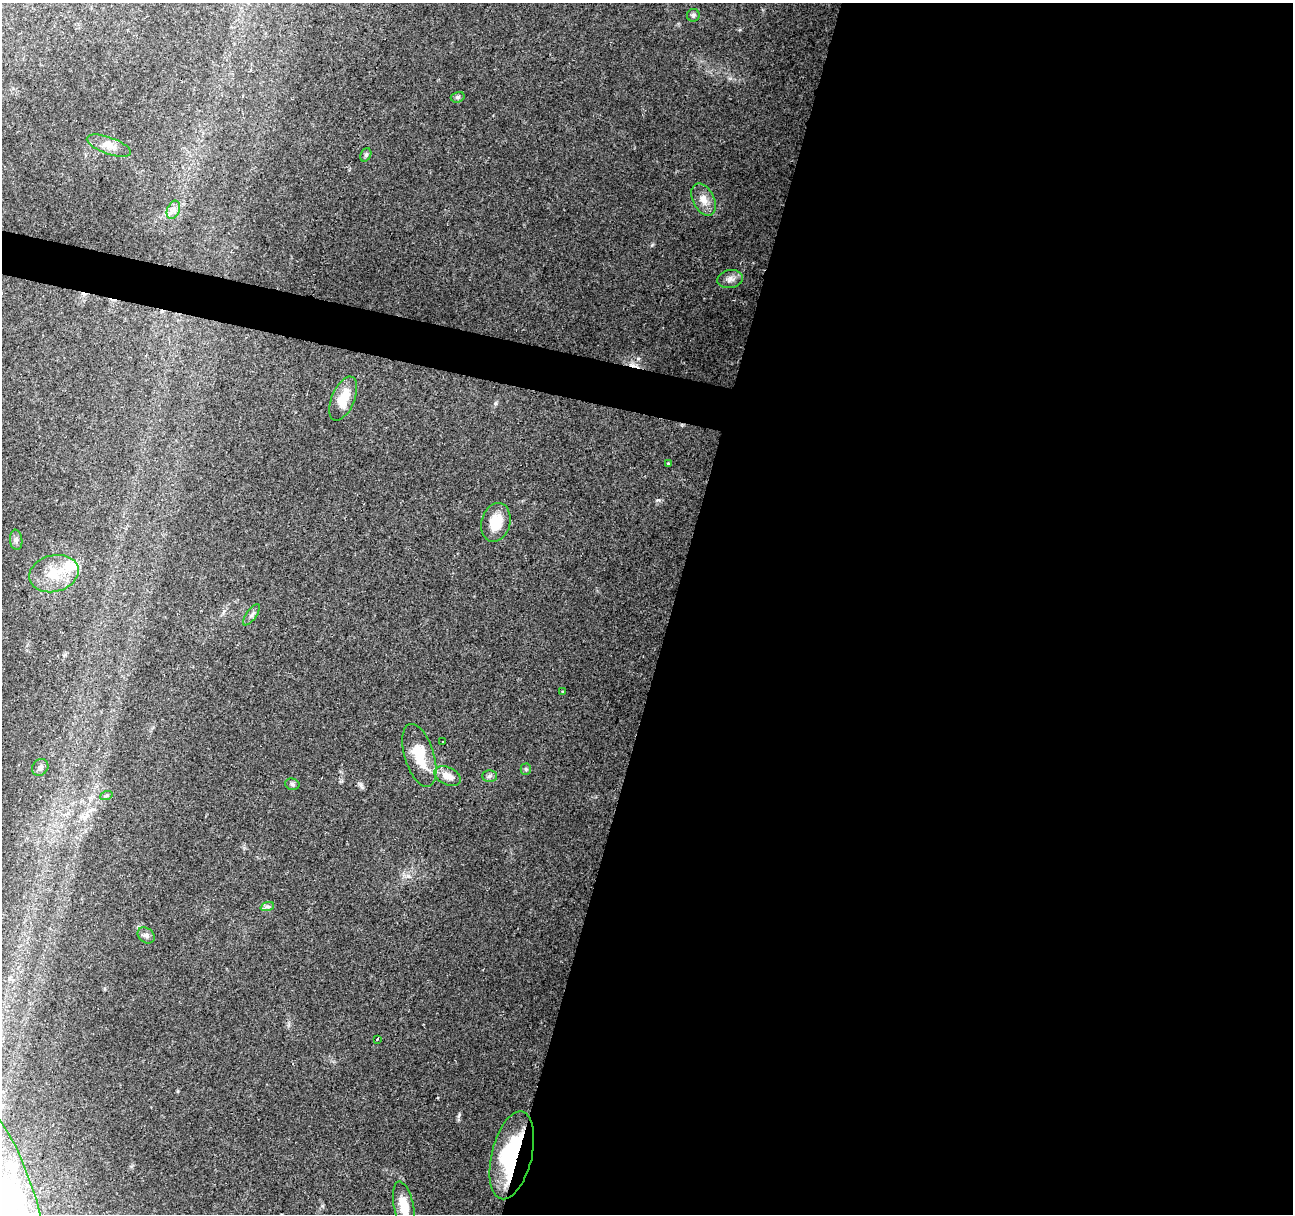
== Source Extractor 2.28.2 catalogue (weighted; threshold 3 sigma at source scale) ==
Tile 12 of 4 x 4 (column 4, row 3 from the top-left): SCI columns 3873-5163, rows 1433-2644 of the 5170 x 5350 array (HDU 1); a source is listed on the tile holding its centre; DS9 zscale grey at full resolution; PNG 1295 x 1216 px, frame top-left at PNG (2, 3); each listed source drawn as its Kron ellipse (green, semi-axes under 4 px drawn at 4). Shown black and unused: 50% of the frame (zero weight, under 2 of 3 exposures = <1% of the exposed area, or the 3 px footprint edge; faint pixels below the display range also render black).
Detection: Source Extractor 2.28.2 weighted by HDU 2 'WHT'; one run over the whole footprint, this tile lists its part. Background 0.0675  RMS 0.0084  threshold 0.0376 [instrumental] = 3 sigma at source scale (4.5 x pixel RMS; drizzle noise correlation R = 1.50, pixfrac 1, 0.0396/0.0396 arcsec/px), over >= 5 px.
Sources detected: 33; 1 inside a brighter object's white glare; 2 cosmic-ray / hot-pixel residue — neither listed nor drawn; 2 inside a brighter listed object's ellipse — not listed separately; the other 28 listed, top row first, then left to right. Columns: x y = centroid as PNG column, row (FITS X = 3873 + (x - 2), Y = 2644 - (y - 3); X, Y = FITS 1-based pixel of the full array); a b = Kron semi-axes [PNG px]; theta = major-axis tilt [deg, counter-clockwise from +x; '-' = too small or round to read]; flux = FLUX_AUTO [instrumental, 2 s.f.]
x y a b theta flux
693 15 6 6 - 1.6
458 97 7 5 16 1.6
109 146 23 8 -19 8.3
366 155 7 5 59 1.4
704 200 17 10 -63 8.3
173 210 9 6 68 3.6
730 279 13 9 9 4.8
343 399 23 11 67 18
668 463 3 3 - 0.9
496 522 20 14 74 18
16 540 10 6 -83 2.7
54 574 25 18 14 24
252 615 12 5 54 2.6
562 692 3 3 - 2.9
443 742 2 2 - 0.62
419 755 33 14 -73 23
40 767 9 7 52 2.8
526 769 5 5 - 1.2
448 776 14 8 -24 8.3
490 776 7 6 - 1.9
292 784 7 5 -15 1.7
106 796 6 4 20 1.2
267 907 7 4 18 1.7
146 935 9 7 -38 2.7
377 1039 3 3 - 3.8
512 1155 45 20 76 76
4 1201 107 31 -72 230
404 1207 25 10 -78 16
Overlapping masked pixels (flux is a lower limit): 1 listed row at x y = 512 1155
Isophote crosses this tile's border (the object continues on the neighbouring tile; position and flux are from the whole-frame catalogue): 2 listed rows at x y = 4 1201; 404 1207
Unlisted compact peaks at least as high as the median listed source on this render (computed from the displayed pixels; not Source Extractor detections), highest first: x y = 459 1115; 658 500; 652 245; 361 786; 495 403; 322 1206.